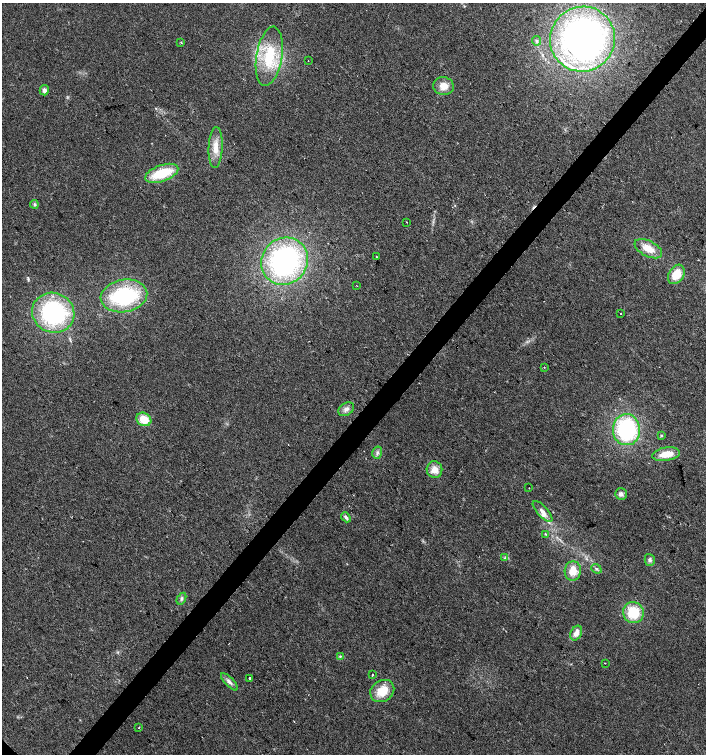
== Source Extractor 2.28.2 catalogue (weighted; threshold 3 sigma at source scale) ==
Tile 10 of 4 x 4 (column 2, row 3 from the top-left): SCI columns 1574-2981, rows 1509-3012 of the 6027 x 6021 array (HDU 1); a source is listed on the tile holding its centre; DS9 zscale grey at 2 x 2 block average (1 PNG px = mean of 2 x 2 image px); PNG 708 x 756 px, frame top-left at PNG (2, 3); each listed source drawn as its Kron ellipse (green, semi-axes under 4 px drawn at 4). Shown black and unused: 4% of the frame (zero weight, under 2 of 3 exposures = <1% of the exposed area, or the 3 px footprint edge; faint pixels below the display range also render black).
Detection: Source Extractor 2.28.2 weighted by HDU 2 'WHT'; one run over the whole footprint, this tile lists its part. Background 0.0392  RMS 0.008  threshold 0.0359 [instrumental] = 3 sigma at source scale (4.5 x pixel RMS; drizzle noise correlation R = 1.50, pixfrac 1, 0.0396/0.0396 arcsec/px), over >= 5 px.
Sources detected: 55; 6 cosmic-ray / hot-pixel residue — neither listed nor drawn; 3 inside a brighter listed object's ellipse — not listed separately; the other 46 listed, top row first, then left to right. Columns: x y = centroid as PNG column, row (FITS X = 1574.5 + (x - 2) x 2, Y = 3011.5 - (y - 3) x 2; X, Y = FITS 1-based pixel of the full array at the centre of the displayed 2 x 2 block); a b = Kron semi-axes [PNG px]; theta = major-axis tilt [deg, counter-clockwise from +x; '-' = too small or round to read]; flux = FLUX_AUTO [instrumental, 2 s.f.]
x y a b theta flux
582 39 33 32 - 750
537 41 5 3 - 3.2
181 43 3 2 - 1.3
269 56 30 13 81 90
308 60 2 2 - 2.9
443 86 10 9 - 19
44 90 5 4 - 7.8
216 148 20 7 87 25
162 173 17 8 20 72
34 204 4 4 - 3.1
407 222 2 2 - 0.93
648 249 15 8 -27 28
377 257 2 2 - 1
284 261 24 22 51 410
676 274 10 7 58 34
357 286 2 2 - 0.92
124 296 23 16 10 180
53 313 21 20 - 240
621 313 2 2 - 33
544 367 2 2 - 1
346 409 9 6 34 8.6
144 419 7 6 - 35
626 430 15 13 -88 210
661 436 3 3 - 1.9
377 453 6 4 75 5.1
666 454 14 6 9 28
434 470 8 8 - 19
529 488 2 2 - 0.82
621 494 6 5 - 6.7
542 511 13 5 -47 12
346 517 5 4 - 5.7
545 534 4 2 - 1.7
504 558 2 2 - 11
650 560 6 5 - 5
596 569 5 4 - 3.7
573 571 10 8 85 27
181 599 6 3 62 3.5
633 613 10 10 - 62
576 633 8 5 63 14
340 656 4 3 - 2.1
605 663 2 2 - 1.2
372 675 2 2 - 12
250 678 2 2 - 20
229 682 11 4 -46 8.5
382 691 13 10 33 39
139 727 2 2 - 1.5
Isophote crosses this tile's border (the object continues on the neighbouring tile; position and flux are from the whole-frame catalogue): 1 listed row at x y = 582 39
Diffuse or blended objects may show on this block-average render without a row.